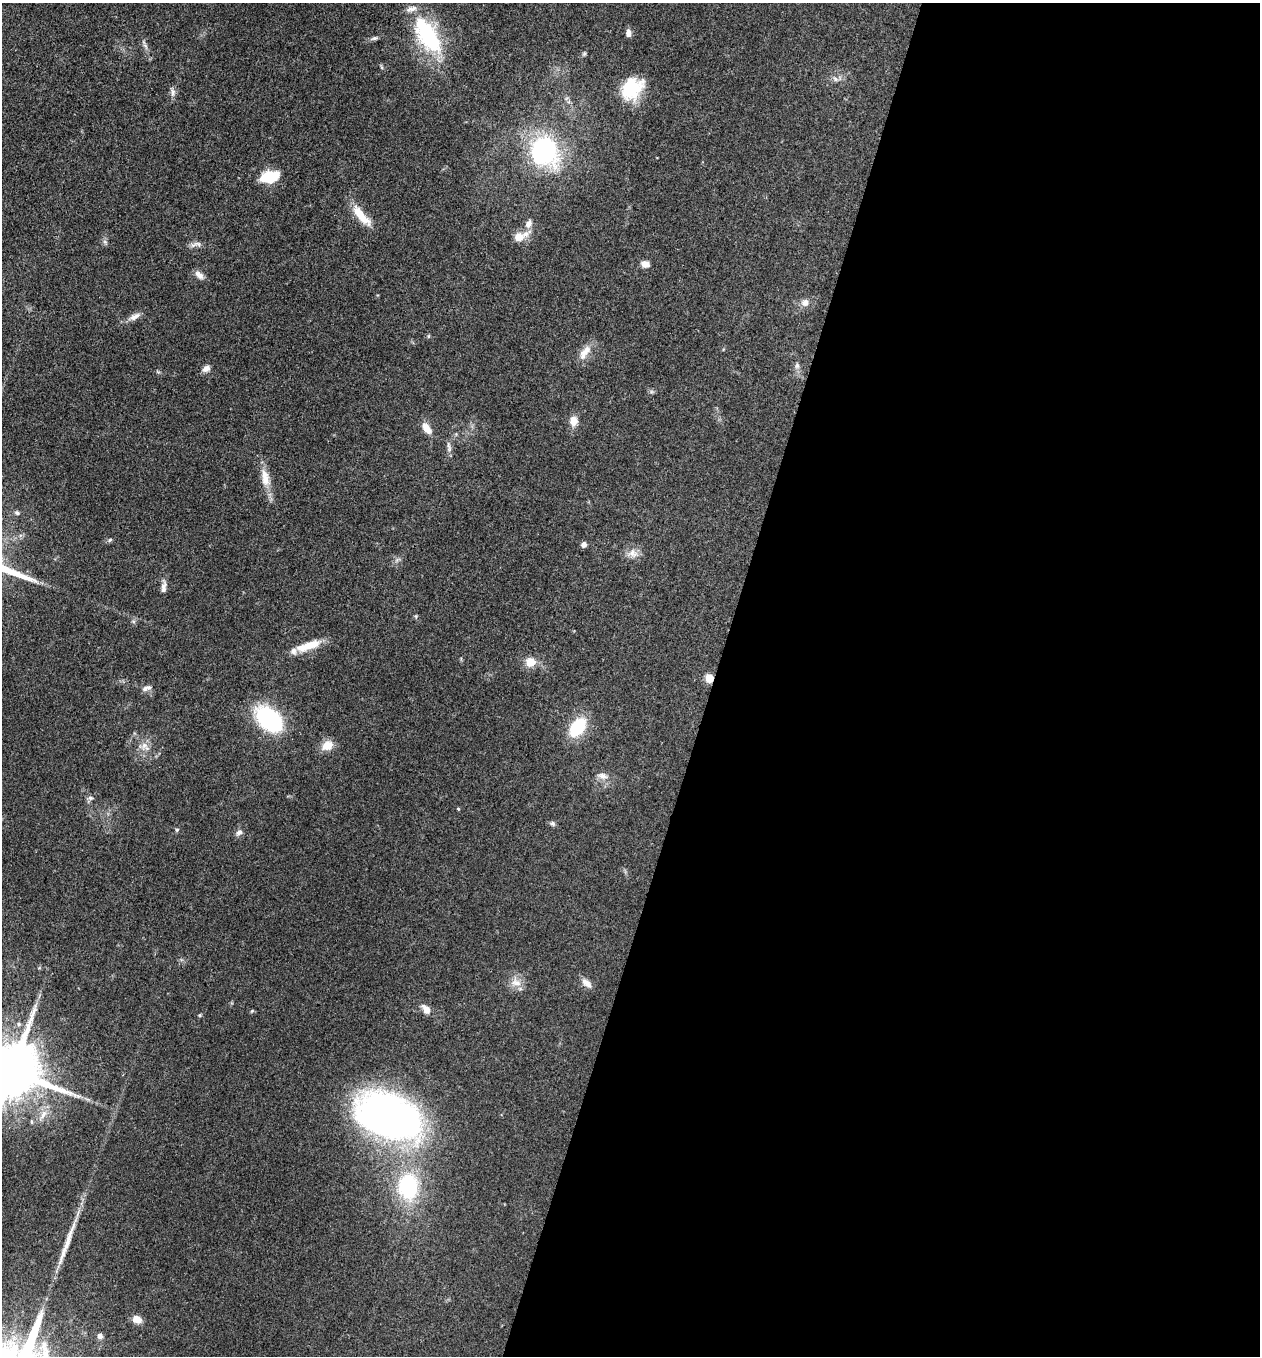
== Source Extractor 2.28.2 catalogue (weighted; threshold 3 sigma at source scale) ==
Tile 12 of 4 x 4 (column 4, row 3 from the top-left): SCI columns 3907-5164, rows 1356-2709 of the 5425 x 5418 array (HDU 1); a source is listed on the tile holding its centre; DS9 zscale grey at full resolution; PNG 1262 x 1358 px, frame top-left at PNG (2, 3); no overlay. Shown black and unused: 43% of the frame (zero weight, under 3 of 4 exposures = <1% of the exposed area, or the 3 px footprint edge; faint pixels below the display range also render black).
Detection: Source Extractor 2.28.2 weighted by HDU 2 'WHT'; one run over the whole footprint, this tile lists its part. Background 0.0712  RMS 0.0054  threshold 0.0241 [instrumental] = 3 sigma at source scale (4.5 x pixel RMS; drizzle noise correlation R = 1.50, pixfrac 1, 0.05/0.05 arcsec/px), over >= 5 px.
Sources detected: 62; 1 long thin detection or spike segment (spike, bleed or trail) — not listed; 4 inside a brighter listed object's ellipse — not listed separately; the other 57 listed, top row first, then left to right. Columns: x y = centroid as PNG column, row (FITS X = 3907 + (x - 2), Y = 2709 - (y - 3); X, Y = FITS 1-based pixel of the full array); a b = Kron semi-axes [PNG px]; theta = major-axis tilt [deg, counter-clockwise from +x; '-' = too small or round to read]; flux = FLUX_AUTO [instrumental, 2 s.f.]
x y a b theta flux
628 33 9 6 -87 2.6
428 35 47 21 -59 50
374 38 9 5 17 1.4
145 46 9 3 -45 1.1
584 54 6 5 - 0.84
381 67 6 4 -70 0.71
835 79 9 6 -28 1.8
632 89 27 20 46 23
173 92 13 6 87 2.1
544 150 23 20 -63 92
270 177 19 11 13 17
361 215 30 9 -49 11
528 224 11 8 66 3.2
519 237 8 8 - 7.1
105 242 6 5 - 1.1
196 244 18 6 14 2.5
645 264 8 6 -18 4.3
199 275 12 7 -42 3.3
805 303 10 10 - 3.1
134 316 18 7 26 3.5
585 352 23 10 54 6.3
797 366 8 6 90 1.5
206 368 9 7 31 2.7
573 421 11 9 86 5.2
427 428 14 8 -56 5.3
449 449 9 6 -85 1.7
265 478 26 10 -78 8.7
17 513 7 5 -27 1
110 540 6 5 - 0.9
584 544 6 6 - 2
633 553 14 12 -27 4.5
164 587 17 6 86 2.8
416 616 6 4 -90 0.67
309 646 30 9 18 11
530 662 10 10 - 7.1
709 678 8 7 - 6.7
145 689 9 7 40 1.9
269 719 29 18 -41 60
577 727 16 10 53 31
144 745 10 7 -88 3.3
327 745 14 11 26 6.8
602 776 14 9 -19 3.6
90 798 7 6 - 1.4
458 809 4 3 - 0.54
553 824 7 6 - 1.2
177 830 5 4 - 0.77
239 833 10 7 45 2
516 982 16 10 -8 5.3
586 983 14 7 -44 3.8
426 1009 10 7 -53 4.7
252 1011 6 4 35 0.58
200 1015 6 4 72 0.56
11 1071 17 15 -18 3900
389 1118 65 39 -23 260
408 1187 28 21 88 47
137 1319 9 7 -26 5.7
100 1336 6 6 - 2
Overlapping masked pixels (flux is a lower limit): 2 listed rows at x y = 709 678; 11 1071
Isophote crosses this tile's border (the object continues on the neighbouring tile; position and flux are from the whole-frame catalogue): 2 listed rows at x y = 428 35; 11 1071